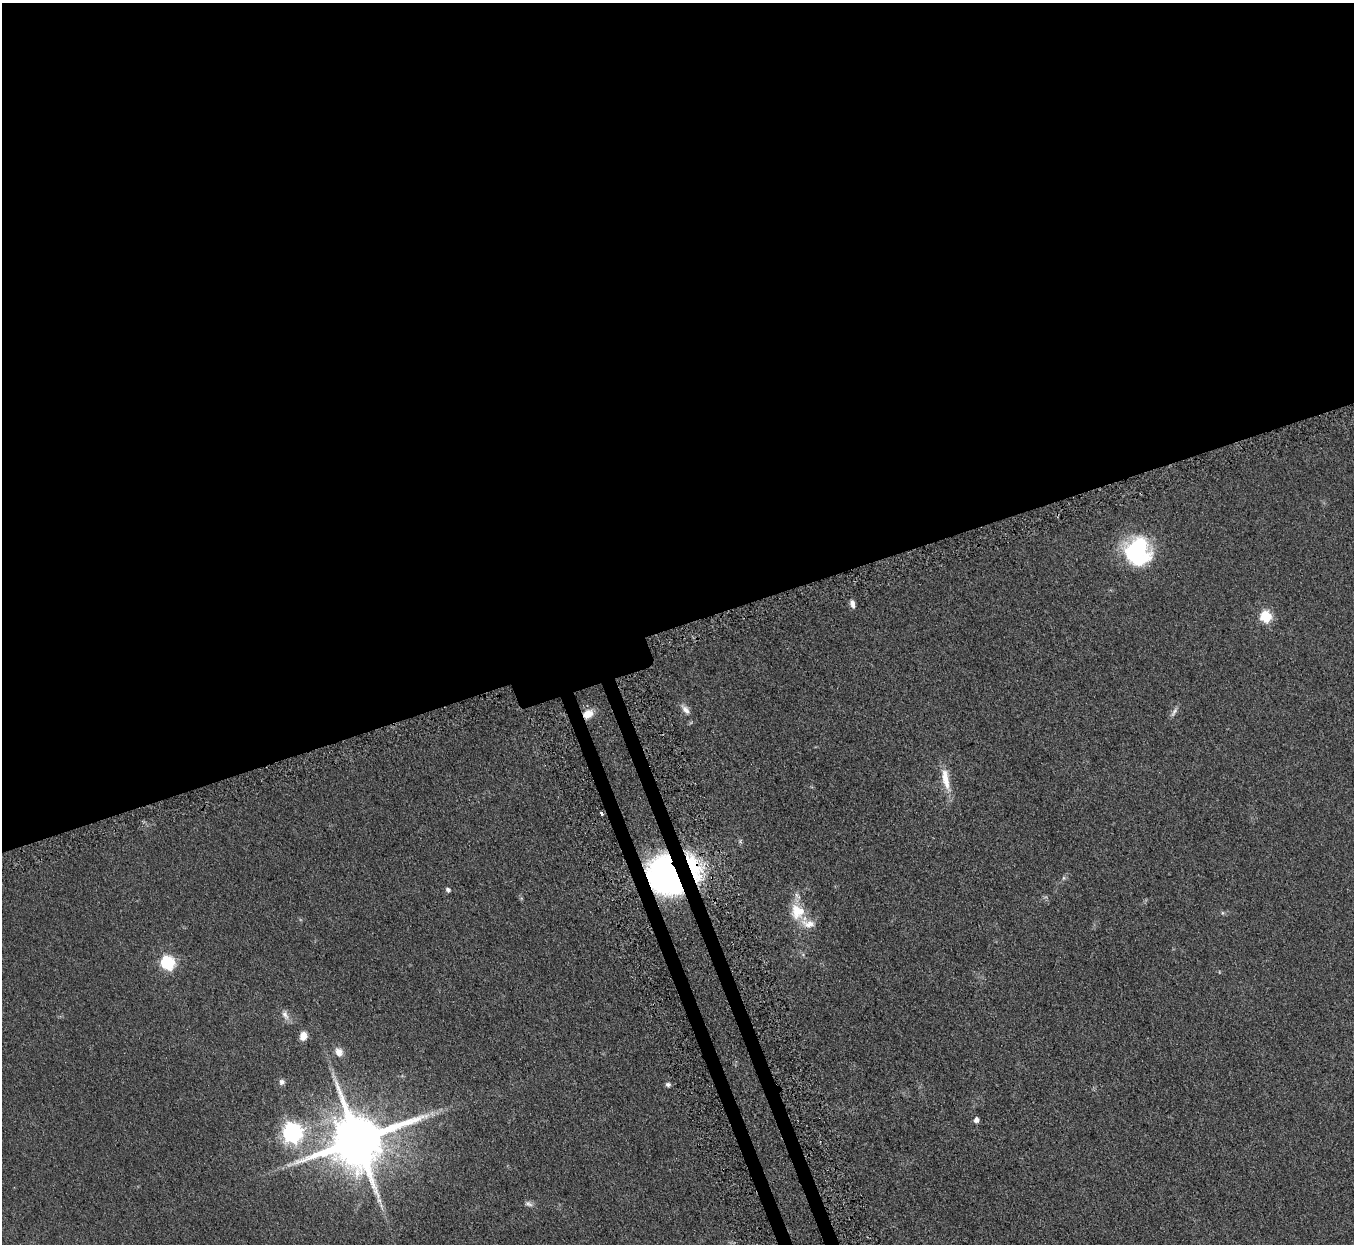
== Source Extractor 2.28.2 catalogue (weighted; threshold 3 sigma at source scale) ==
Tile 2 of 4 x 4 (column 2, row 1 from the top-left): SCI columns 1410-2761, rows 4052-5293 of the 5523 x 5490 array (HDU 1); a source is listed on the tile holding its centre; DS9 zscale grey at full resolution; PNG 1356 x 1246 px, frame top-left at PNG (2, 3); no overlay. Shown black and unused: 52% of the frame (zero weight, under 3 of 5 exposures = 4% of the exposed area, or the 3 px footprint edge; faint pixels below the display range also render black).
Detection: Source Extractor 2.28.2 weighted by HDU 2 'WHT'; one run over the whole footprint, this tile lists its part. Background 0.0774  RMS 0.0073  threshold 0.0329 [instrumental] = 3 sigma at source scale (4.5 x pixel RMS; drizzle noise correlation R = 1.50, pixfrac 1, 0.05/0.05 arcsec/px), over >= 5 px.
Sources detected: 27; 1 inside a brighter object's white glare — not listed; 2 inside a brighter listed object's ellipse — not listed separately; the other 24 listed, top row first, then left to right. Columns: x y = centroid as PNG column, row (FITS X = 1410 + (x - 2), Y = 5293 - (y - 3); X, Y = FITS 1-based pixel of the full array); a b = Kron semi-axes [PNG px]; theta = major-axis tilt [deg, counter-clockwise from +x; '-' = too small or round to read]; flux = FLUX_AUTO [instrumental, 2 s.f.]
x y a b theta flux
1139 548 33 23 -41 59
852 604 11 6 -72 3.1
1266 616 6 6 - 58
685 710 15 7 -50 4.1
1174 712 15 5 58 2.5
588 714 13 9 34 8.1
946 779 32 9 -79 12
601 813 4 3 - 2.5
694 867 42 14 -67 37
669 875 27 23 -54 330
1063 878 6 4 71 1.1
448 890 7 5 -36 1.5
796 911 27 14 -78 16
1222 913 6 4 71 0.81
167 963 7 6 - 100
285 1015 15 7 -62 4.1
303 1036 9 7 74 6.1
339 1052 12 10 -57 4.8
282 1082 7 7 - 2.4
668 1084 7 5 -14 1.7
976 1120 5 5 - 3.4
292 1133 8 7 - 330
358 1140 17 15 21 5300
528 1204 11 6 -21 2.3
Overlapping masked pixels (flux is a lower limit): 3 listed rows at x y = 588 714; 694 867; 669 875